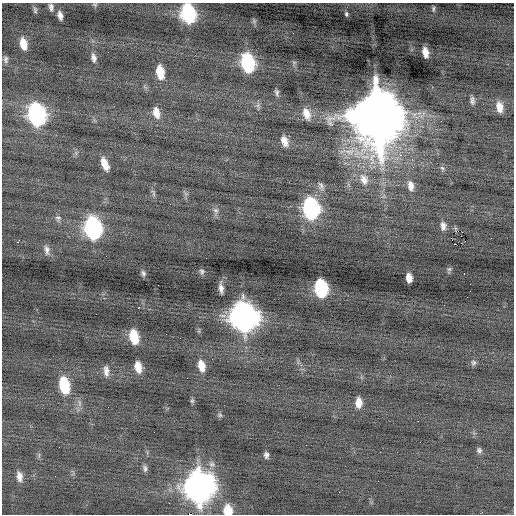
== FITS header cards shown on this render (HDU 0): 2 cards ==
NAXIS1  =                  512 / Axis length
NAXIS2  =                  512 / Axis length

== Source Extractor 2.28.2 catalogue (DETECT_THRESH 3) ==
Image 512 x 512 px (HDU 0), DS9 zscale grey, 1 PNG px = 1 image px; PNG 516 x 516 px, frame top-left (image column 1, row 512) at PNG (2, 3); no overlay
Background -0.0394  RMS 0.79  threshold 2.36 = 3 sigma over >= 5 px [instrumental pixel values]
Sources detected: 76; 1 with non-positive FLUX_AUTO (blend fragments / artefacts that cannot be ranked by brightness) is not listed; the other 75 listed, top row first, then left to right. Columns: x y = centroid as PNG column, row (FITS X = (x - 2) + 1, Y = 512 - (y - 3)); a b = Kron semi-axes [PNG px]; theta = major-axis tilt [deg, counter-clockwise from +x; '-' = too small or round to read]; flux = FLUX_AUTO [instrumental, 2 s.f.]
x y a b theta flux
95 5 7 4 -17 79
51 7 9 5 -80 180
433 9 8 6 82 130
35 10 10 5 -79 110
188 13 13 9 -77 7200
346 14 6 4 -75 140
60 15 9 5 -76 270
254 21 8 6 -69 100
293 33 2 2 - 34
23 44 12 7 -78 740
425 52 9 5 -78 470
94 58 12 6 -81 250
6 59 9 6 -87 150
247 63 13 8 -77 6000
294 63 6 6 - 98
160 72 13 7 -80 1200
277 93 10 5 -79 140
472 100 10 6 -85 190
499 107 13 8 -80 550
156 113 13 8 -76 550
306 114 13 8 -70 560
36 115 14 10 -78 15000
377 115 20 16 -84 480000
441 121 3 2 - 58
284 141 12 7 -69 480
105 164 14 6 -68 610
442 168 7 5 -46 130
364 179 17 12 -68 770
321 186 13 8 -69 250
411 186 14 8 -80 430
153 193 11 4 -76 140
186 194 7 4 -71 120
311 208 13 9 -78 12000
216 211 11 8 -84 220
58 218 9 8 - 180
443 226 11 7 89 280
93 228 14 9 -78 13000
452 240 3 2 - 110
18 241 5 2 - 230
455 244 2 2 - 34
47 250 13 7 -80 250
106 256 2 2 - 29
206 258 2 2 - 45
449 269 6 5 - 96
202 271 7 6 - 130
143 273 7 5 -79 130
464 273 2 2 - 42
409 278 8 5 -83 420
221 288 10 4 -83 270
321 288 12 8 -82 5700
470 291 3 2 - 41
467 297 2 2 - 20
139 307 3 2 - 150
243 317 15 12 -78 54000
221 322 3 2 - 130
134 337 12 7 -78 1500
473 363 8 7 - 140
201 366 13 7 -78 710
138 367 11 7 -79 650
106 371 15 7 -85 340
187 378 2 2 - 44
64 385 13 8 -78 2900
192 401 7 5 -90 84
359 403 11 7 89 530
108 407 3 2 - 44
220 415 7 5 -46 100
479 450 7 7 - 140
266 455 6 4 -87 170
193 464 3 3 - 84
145 468 9 5 -79 150
19 476 13 8 -83 370
199 487 15 12 87 65000
228 510 9 8 - 1100
482 512 3 2 - 59
190 514 3 2 - 44000
At the frame edge (FLAGS 8, measured only in part): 3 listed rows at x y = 188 13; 228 510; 190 514
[1 non-positive-flux detection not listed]